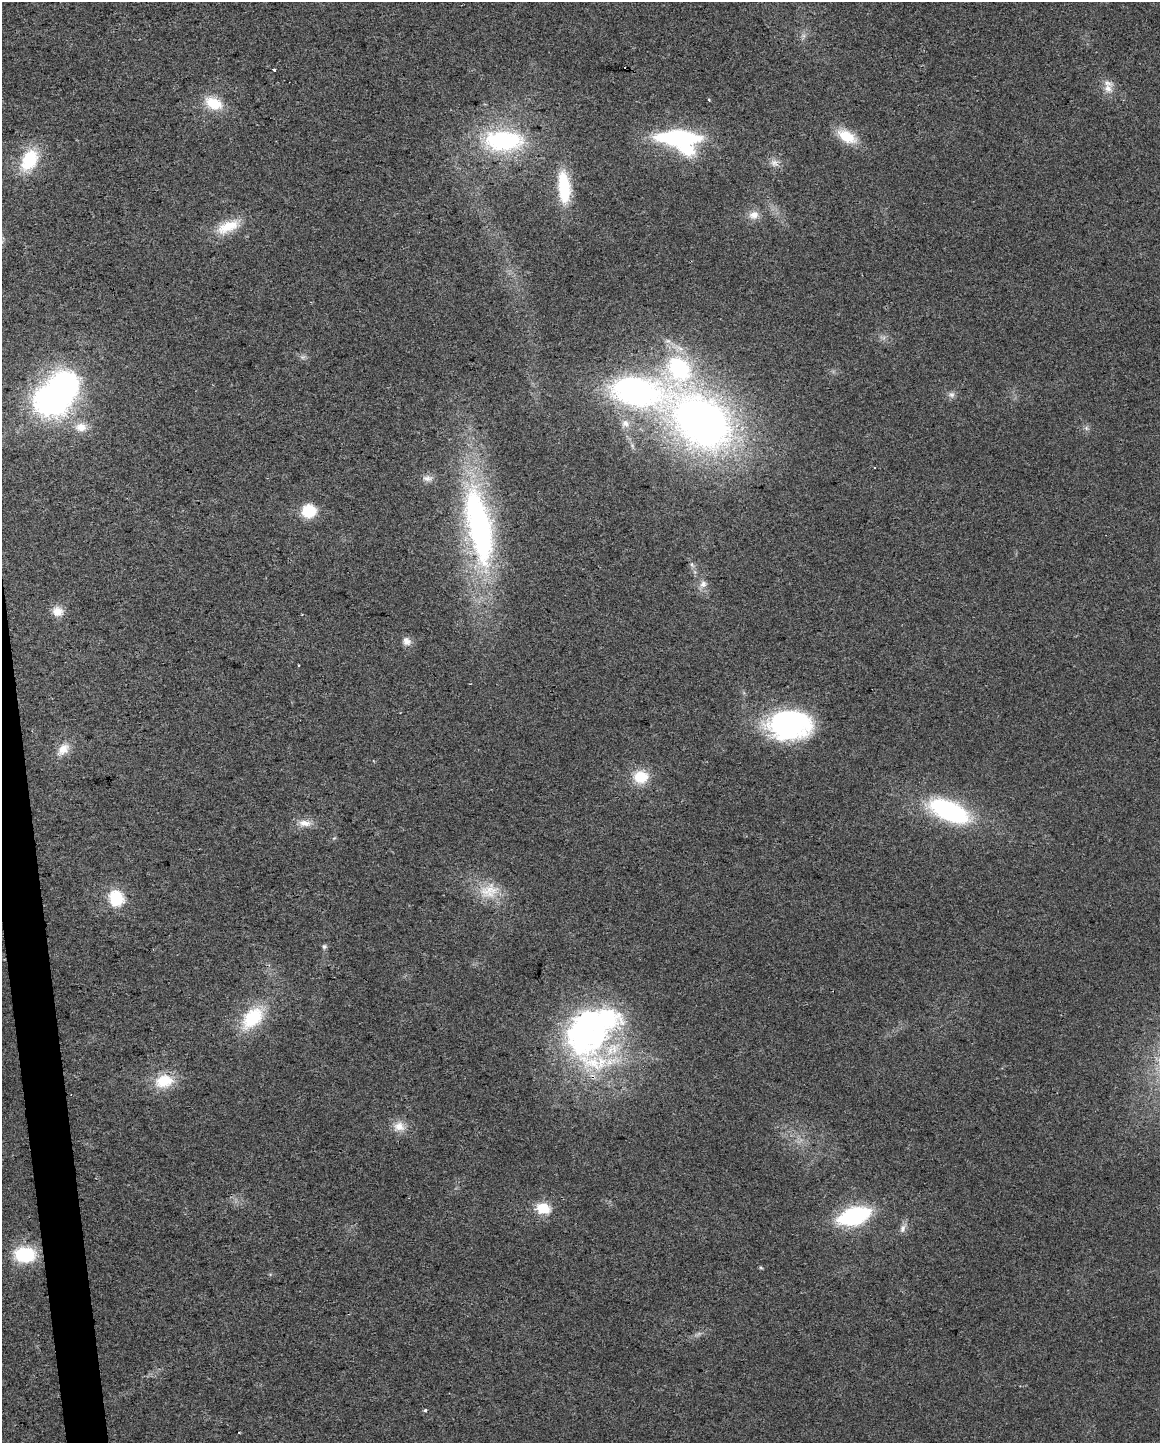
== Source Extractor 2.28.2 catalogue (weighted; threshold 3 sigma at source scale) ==
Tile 7 of 4 x 3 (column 3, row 2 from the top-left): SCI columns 2317-3474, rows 1496-2936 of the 4632 x 4387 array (HDU 1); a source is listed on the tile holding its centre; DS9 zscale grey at full resolution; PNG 1162 x 1445 px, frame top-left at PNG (2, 2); no overlay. Shown black and unused: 2% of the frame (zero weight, under 2 of 3 exposures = <1% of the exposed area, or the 3 px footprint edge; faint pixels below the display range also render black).
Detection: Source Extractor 2.28.2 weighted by HDU 2 'WHT'; one run over the whole footprint, this tile lists its part. Background 0.0281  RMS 0.0062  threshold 0.0281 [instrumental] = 3 sigma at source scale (4.5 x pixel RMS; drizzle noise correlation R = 1.50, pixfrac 1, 0.0396/0.0396 arcsec/px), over >= 5 px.
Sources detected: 52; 4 inside a brighter object's white glare — not listed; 3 inside a brighter listed object's ellipse — not listed separately; the other 45 listed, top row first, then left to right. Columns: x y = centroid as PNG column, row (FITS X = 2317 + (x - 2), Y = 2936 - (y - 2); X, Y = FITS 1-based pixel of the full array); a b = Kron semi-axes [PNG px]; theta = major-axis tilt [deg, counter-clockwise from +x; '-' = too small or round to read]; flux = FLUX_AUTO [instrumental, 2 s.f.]
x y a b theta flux
274 69 4 3 - 4.1
1108 88 14 12 -51 6.5
709 99 3 3 - 1.2
214 103 22 14 -24 18
847 136 26 14 -29 17
678 138 37 13 -3 100
504 141 42 22 -1 80
29 160 27 17 62 32
774 163 11 10 - 4
564 187 37 13 -85 33
754 215 15 12 19 5.8
228 227 33 14 24 18
952 394 9 8 - 2.4
53 400 31 28 -7 170
701 421 80 53 -38 360
625 424 11 11 - 5.1
81 427 16 12 7 8.4
1086 428 7 6 - 1.6
427 478 15 8 -1 4
309 511 12 11 - 23
479 527 85 26 -79 210
703 584 10 9 - 4
58 612 14 12 -21 7
407 641 11 10 - 4.2
299 665 3 2 - 0.83
789 725 44 29 3 110
63 749 19 12 43 8.1
641 777 15 13 7 19
949 811 40 18 -23 93
305 823 19 9 -3 6.6
489 891 30 21 11 19
116 898 12 10 -71 33
324 947 7 6 - 1.5
252 1018 32 19 45 35
594 1022 78 36 17 130
593 1062 79 38 -35 86
164 1081 24 16 15 19
399 1126 17 14 10 7.9
543 1208 7 6 - 58
854 1216 26 13 16 85
903 1228 12 7 77 3.4
25 1254 20 14 -1 39
761 1268 6 4 -19 0.71
425 1410 4 4 - 1
239 1432 3 2 - 0.73